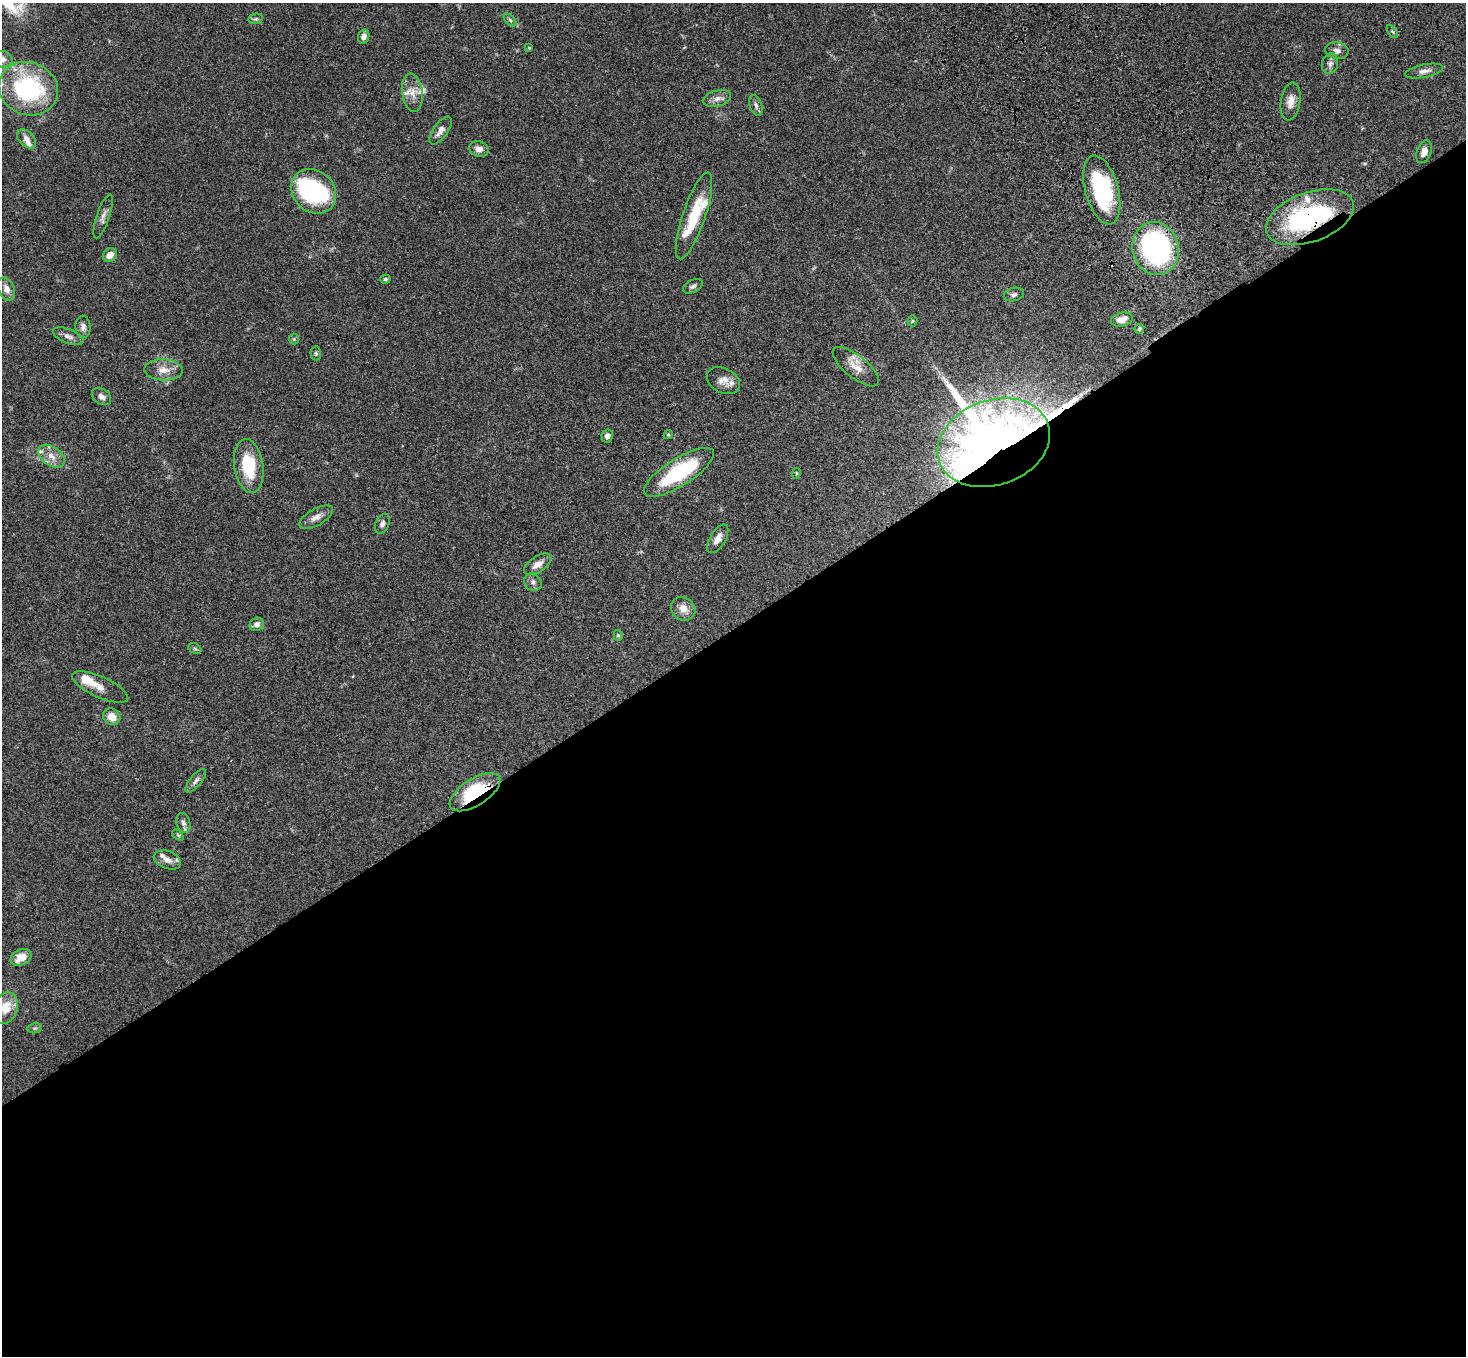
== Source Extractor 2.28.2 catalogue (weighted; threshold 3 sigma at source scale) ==
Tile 15 of 4 x 4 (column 3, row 4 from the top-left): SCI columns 3038-4501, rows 377-1730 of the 6070 x 6030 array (HDU 1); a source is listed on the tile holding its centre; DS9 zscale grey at full resolution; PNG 1468 x 1358 px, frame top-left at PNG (2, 3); each listed source drawn as its Kron ellipse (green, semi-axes under 4 px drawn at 4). Shown black and unused: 54% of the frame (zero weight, under 3 of 4 exposures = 6% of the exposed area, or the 3 px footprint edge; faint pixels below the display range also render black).
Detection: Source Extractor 2.28.2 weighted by HDU 2 'WHT'; one run over the whole footprint, this tile lists its part. Background 0.0472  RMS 0.0052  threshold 0.0234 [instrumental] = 3 sigma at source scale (4.5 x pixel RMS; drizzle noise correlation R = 1.50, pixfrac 1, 0.05/0.05 arcsec/px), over >= 5 px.
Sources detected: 78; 3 inside a brighter object's white glare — neither listed nor drawn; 9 inside a brighter listed object's ellipse — not listed separately; the other 66 listed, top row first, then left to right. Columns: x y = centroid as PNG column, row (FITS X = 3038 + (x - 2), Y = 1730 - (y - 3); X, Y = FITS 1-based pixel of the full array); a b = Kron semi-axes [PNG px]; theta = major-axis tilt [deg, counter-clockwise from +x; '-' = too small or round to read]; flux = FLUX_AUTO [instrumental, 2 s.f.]
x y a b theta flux
256 19 7 5 7 0.97
510 20 8 4 -45 1
1392 31 7 4 -58 0.8
364 36 7 5 73 2.5
529 48 4 3 - 0.47
1337 51 12 8 -9 2.4
2 59 10 8 -12 2.9
1330 64 10 8 77 2.2
1424 71 19 6 11 3.1
28 89 30 26 -19 60
412 93 19 10 -82 5.8
717 98 14 8 17 2.9
1290 101 19 10 82 4.6
756 106 11 6 -72 1.6
440 131 16 7 55 3.3
27 139 11 7 -45 2.9
479 149 10 7 -16 3
1424 152 12 7 68 3.4
1102 190 35 16 -75 51
314 191 24 20 -44 58
103 216 23 6 71 2.9
694 216 45 11 71 19
1310 217 46 24 20 74
1156 249 27 23 -76 110
110 255 7 6 - 3.7
385 279 5 4 - 0.81
693 286 10 6 27 1.4
6 289 12 8 -66 3.5
1014 295 10 6 15 1.6
1122 320 11 7 15 4.2
912 321 5 5 - 0.64
83 327 11 7 -89 2.2
1139 329 5 4 - 0.81
68 336 16 7 -21 2.7
294 339 5 5 - 0.7
316 353 7 5 -88 0.83
856 367 28 11 -38 6.9
163 370 19 10 -2 5.8
723 381 17 12 -27 4.8
101 397 10 7 -34 2.1
668 434 5 4 - 0.67
607 436 6 5 - 2.3
994 443 58 42 20 880
51 456 14 9 -36 4.8
249 466 27 14 -81 21
679 472 40 13 32 45
796 473 5 3 - 0.47
316 517 19 8 30 3.9
382 524 10 7 66 1.6
718 539 16 7 59 4.1
538 564 15 8 33 4
533 582 9 8 - 2
683 609 13 11 -40 4.6
257 624 7 6 - 2
618 635 5 4 - 0.72
195 648 7 5 -29 0.8
100 687 30 10 -24 5.4
112 717 9 8 - 5.5
196 781 14 5 51 2
475 792 29 13 33 33
183 823 10 7 -74 1.9
178 835 6 4 -45 0.59
167 860 14 8 -22 3.8
21 957 11 7 26 7.1
5 1008 16 12 71 7.8
35 1028 7 5 11 0.95
Overlapping masked pixels (flux is a lower limit): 5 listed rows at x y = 1102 190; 1310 217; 1156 249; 994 443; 475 792
Isophote crosses this tile's border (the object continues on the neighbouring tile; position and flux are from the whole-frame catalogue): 1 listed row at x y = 2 59